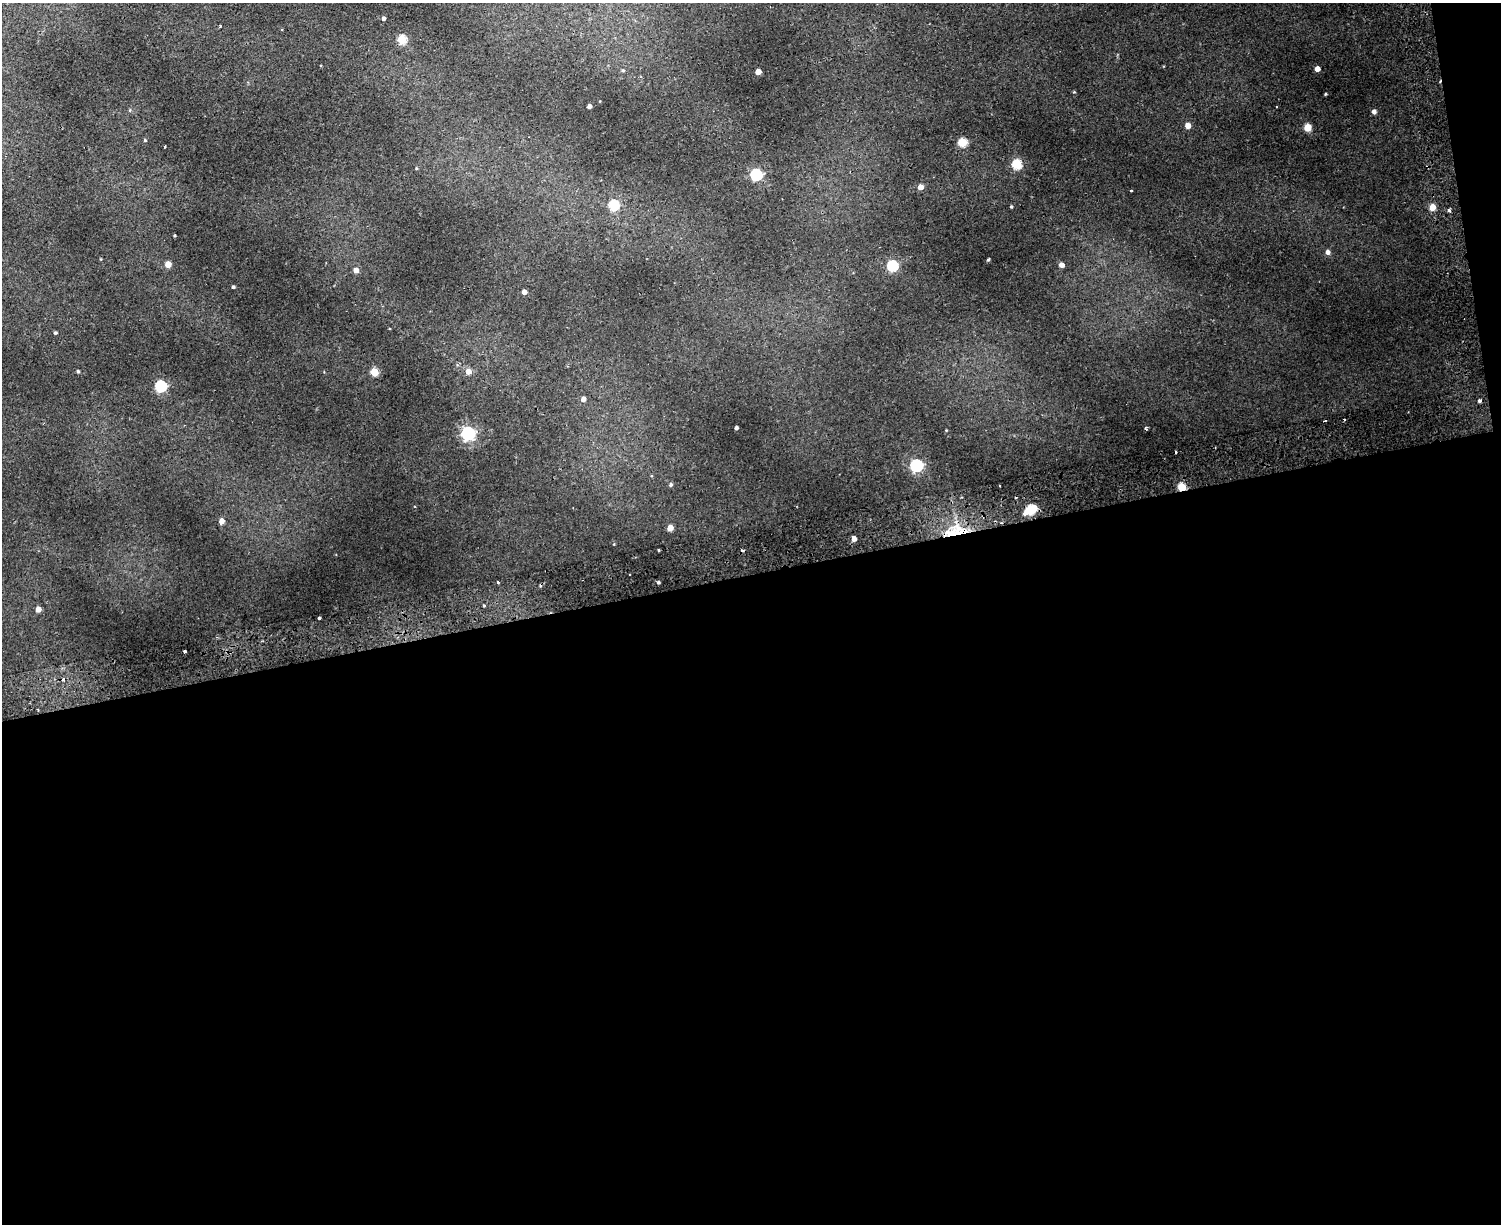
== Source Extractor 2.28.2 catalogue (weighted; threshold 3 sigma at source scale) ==
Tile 12 of 3 x 4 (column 3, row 4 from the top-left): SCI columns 3290-4788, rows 57-1278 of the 4965 x 5000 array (HDU 1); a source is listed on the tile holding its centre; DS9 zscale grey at full resolution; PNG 1503 x 1226 px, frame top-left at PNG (2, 3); no overlay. Shown black and unused: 54% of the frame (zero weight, under 2 of 3 exposures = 4% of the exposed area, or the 3 px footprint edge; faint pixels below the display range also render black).
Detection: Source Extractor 2.28.2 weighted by HDU 2 'WHT'; one run over the whole footprint, this tile lists its part. Background 0.0318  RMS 0.0041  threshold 0.0185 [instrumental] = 3 sigma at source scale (4.5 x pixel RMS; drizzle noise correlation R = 1.50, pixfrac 1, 0.05/0.05 arcsec/px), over >= 5 px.
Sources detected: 67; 1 inside a brighter object's white glare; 7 cosmic-ray / hot-pixel residue — not listed; the other 59 listed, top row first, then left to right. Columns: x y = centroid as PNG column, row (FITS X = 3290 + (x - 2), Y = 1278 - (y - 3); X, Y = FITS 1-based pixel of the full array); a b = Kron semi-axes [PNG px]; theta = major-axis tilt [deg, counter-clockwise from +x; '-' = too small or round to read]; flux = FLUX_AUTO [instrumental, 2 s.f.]
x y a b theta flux
383 18 4 3 - 1.2
220 26 3 3 - 0.59
282 29 3 2 - 0.32
402 39 5 5 - 19
1317 69 4 4 - 3.5
623 70 5 4 - 0.49
758 72 4 4 - 4.8
1074 92 4 3 - 0.35
1325 94 3 2 - 0.4
589 106 4 4 - 1.8
130 110 6 3 72 0.43
1374 112 5 4 - 1.6
1188 125 4 4 - 4.2
1307 128 5 5 - 12
145 140 4 4 - 0.43
962 142 5 5 - 19
165 147 3 2 - 0.32
1017 164 5 5 - 25
416 168 5 3 - 0.35
756 175 5 5 - 48
920 187 4 4 - 4.2
1131 191 3 2 - 0.58
614 205 5 5 - 28
1011 207 3 2 - 0.47
1432 207 4 4 - 8.1
174 235 4 3 - 0.35
1328 252 5 5 - 1.8
988 260 3 3 - 0.82
168 264 5 4 - 5.2
1062 265 4 4 - 2.6
892 266 5 5 - 38
356 270 5 4 - 2.9
233 287 3 3 - 0.65
524 292 4 4 - 2.5
55 333 4 4 - 0.64
78 371 4 3 - 0.51
374 372 5 5 - 13
468 372 5 5 - 2.9
160 386 5 5 - 43
583 399 4 4 - 2.4
1480 401 3 3 - 1.4
736 428 4 3 - 1.1
1146 428 4 3 - 0.56
946 430 3 2 - 0.29
468 433 6 6 - 95
916 465 6 5 - 62
671 485 5 5 - 0.98
1182 487 5 4 - 19
1030 510 8 5 25 26
221 521 5 4 - 2.7
670 528 4 4 - 4.7
956 531 36 13 10 16
854 539 4 4 - 3
659 550 3 3 - 0.92
497 582 3 3 - 1.9
658 582 3 3 - 0.69
484 605 3 3 - 0.84
38 609 4 4 - 3.8
319 618 3 3 - 1.5
Overlapping masked pixels (flux is a lower limit): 2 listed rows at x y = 1182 487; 956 531